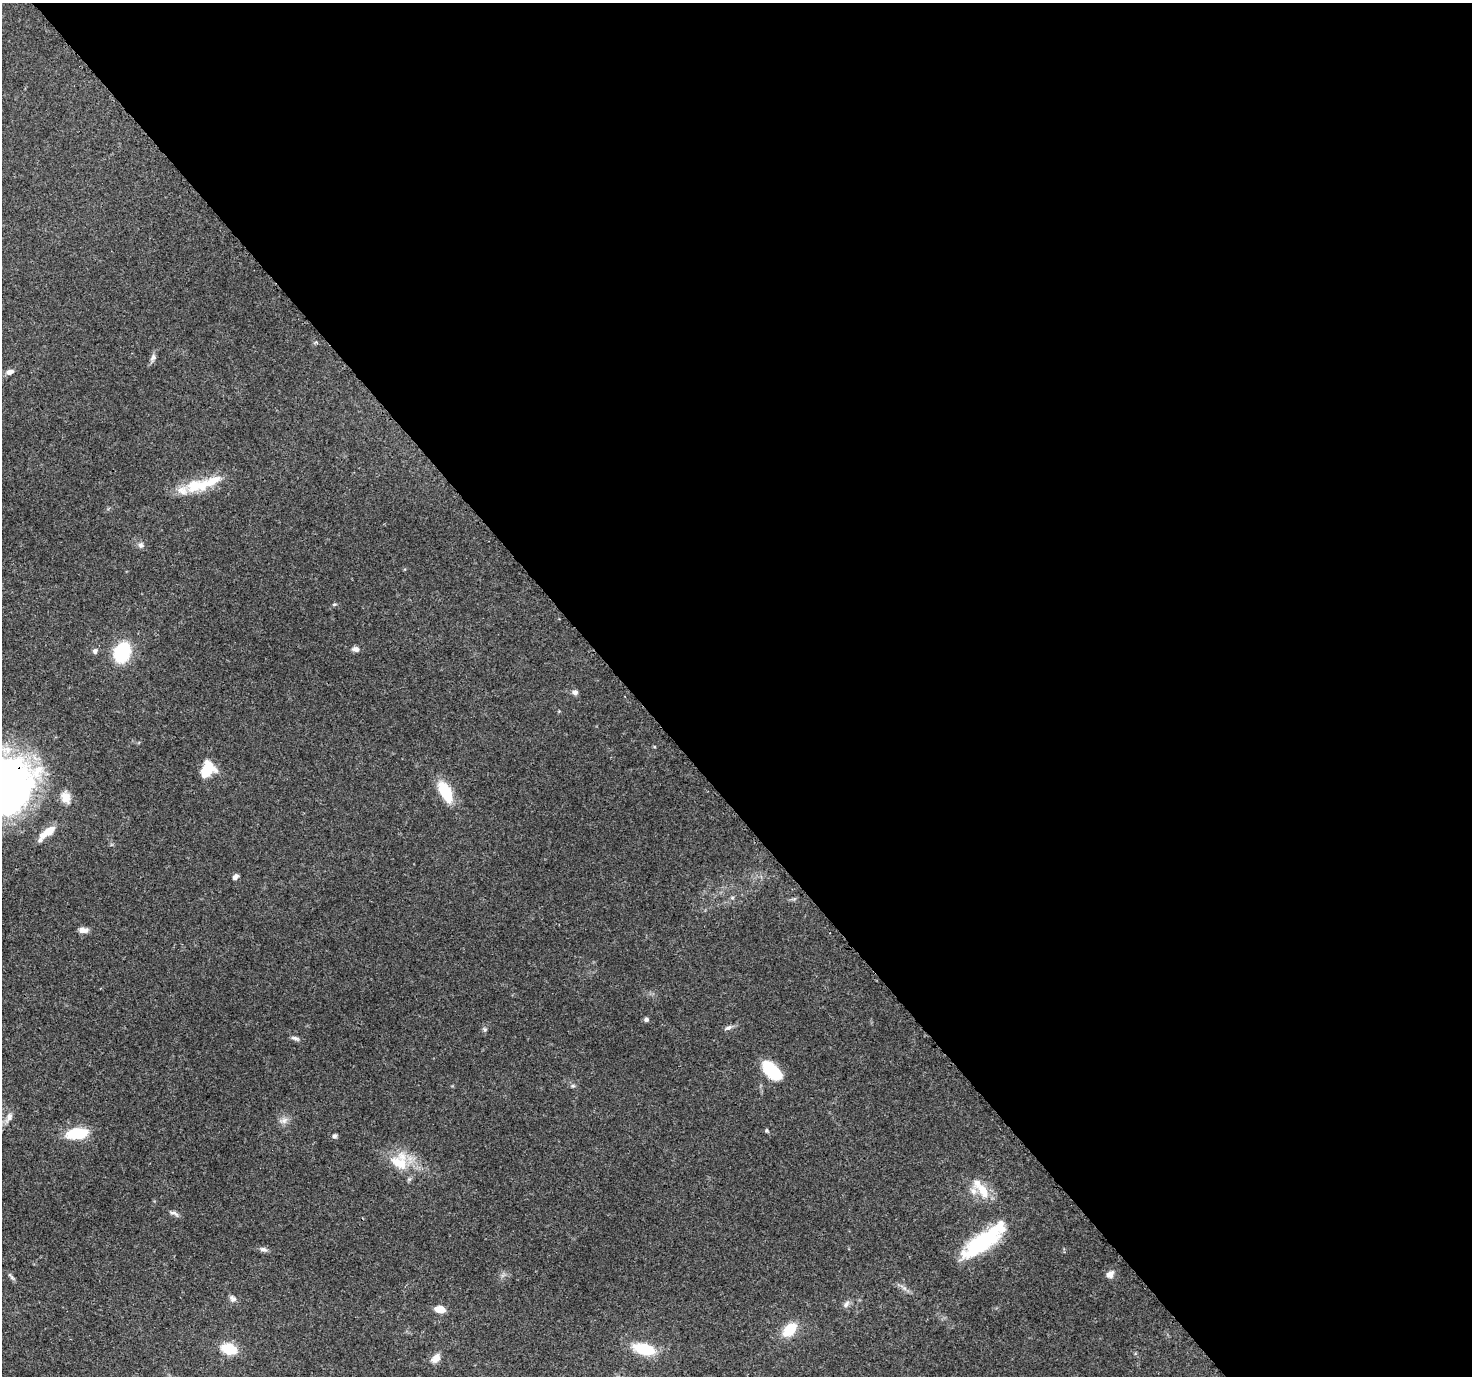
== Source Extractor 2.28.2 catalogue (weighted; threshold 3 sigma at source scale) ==
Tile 8 of 4 x 4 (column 4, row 2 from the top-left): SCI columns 4526-5995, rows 3004-4377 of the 6116 x 6065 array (HDU 1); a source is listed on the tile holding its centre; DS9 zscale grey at full resolution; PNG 1474 x 1378 px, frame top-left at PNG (2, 3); no overlay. Shown black and unused: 57% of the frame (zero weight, under 3 of 4 exposures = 9% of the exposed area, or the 3 px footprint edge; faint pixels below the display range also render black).
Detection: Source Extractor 2.28.2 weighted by HDU 2 'WHT'; one run over the whole footprint, this tile lists its part. Background 0.151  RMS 0.0043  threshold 0.0194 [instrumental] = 3 sigma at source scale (4.5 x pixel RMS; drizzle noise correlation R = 1.50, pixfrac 1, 0.0396/0.0396 arcsec/px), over >= 5 px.
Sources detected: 51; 1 inside a brighter object's white glare — not listed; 7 inside a brighter listed object's ellipse — not listed separately; the other 43 listed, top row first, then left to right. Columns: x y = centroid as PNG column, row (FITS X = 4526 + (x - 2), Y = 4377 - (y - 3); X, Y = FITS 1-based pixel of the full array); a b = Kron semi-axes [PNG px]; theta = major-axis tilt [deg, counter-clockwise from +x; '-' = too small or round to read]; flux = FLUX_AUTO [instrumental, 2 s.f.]
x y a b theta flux
316 342 6 4 17 0.6
153 358 11 7 66 1.7
10 372 10 6 16 2.1
194 485 21 16 36 10
141 545 9 7 75 1.5
334 604 5 5 - 0.57
356 649 9 7 -12 1.6
95 651 6 6 - 1.4
122 652 13 10 69 41
575 692 7 6 - 1.6
207 769 15 11 56 14
6 783 57 50 -15 260
445 791 27 12 -63 15
65 797 16 12 -73 5
48 831 24 8 35 6.6
235 877 6 5 - 1.8
732 898 6 4 0 0.65
83 930 12 7 -6 2.4
646 1019 5 5 - 1.4
728 1028 11 5 21 1.5
485 1029 7 6 - 0.87
295 1038 13 5 -18 1.3
771 1070 23 12 -44 20
573 1086 6 5 - 0.78
9 1117 16 9 64 3.6
284 1120 12 8 12 2.4
767 1130 6 4 -61 0.56
77 1133 21 10 7 18
334 1136 6 5 - 1
399 1163 31 18 -28 14
983 1190 21 11 -60 8.7
174 1213 14 5 -22 1.5
981 1243 46 18 32 35
263 1249 11 6 -19 1.4
1110 1274 10 8 47 2.6
11 1277 15 4 -48 1.1
233 1299 9 9 - 1.6
846 1304 10 7 51 1.8
440 1309 9 6 -7 7.1
789 1330 18 11 46 11
229 1349 14 9 -16 15
644 1349 21 10 -14 18
436 1358 14 10 42 3.5
Overlapping masked pixels (flux is a lower limit): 1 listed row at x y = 6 783
Isophote crosses this tile's border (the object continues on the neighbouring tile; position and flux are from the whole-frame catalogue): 1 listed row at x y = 6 783